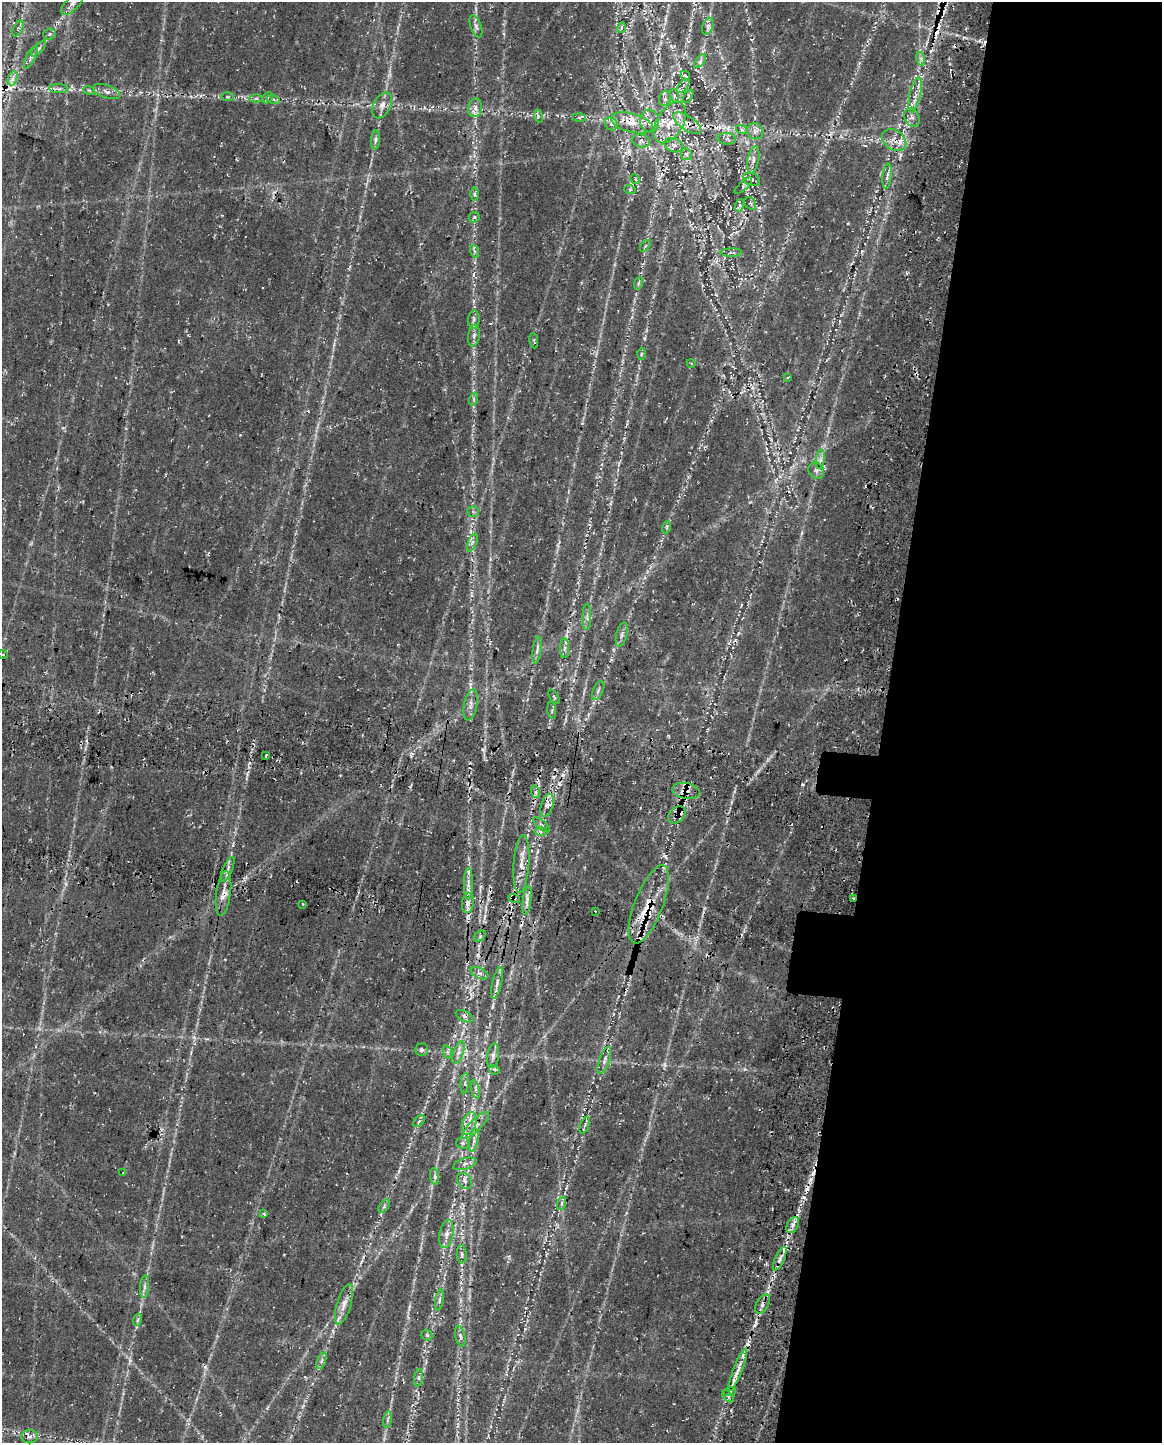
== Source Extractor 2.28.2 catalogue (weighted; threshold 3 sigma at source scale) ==
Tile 8 of 4 x 3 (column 4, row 2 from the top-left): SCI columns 3639-4798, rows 1849-3289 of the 4964 x 5196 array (HDU 1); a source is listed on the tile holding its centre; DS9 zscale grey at full resolution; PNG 1164 x 1445 px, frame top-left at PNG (2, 2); each listed source drawn as its Kron ellipse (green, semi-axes under 4 px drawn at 4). Shown black and unused: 25% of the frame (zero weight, under 3 of 4 exposures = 14% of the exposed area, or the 3 px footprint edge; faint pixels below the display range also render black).
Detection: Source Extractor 2.28.2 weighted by HDU 2 'WHT'; one run over the whole footprint, this tile lists its part. Background 0.0396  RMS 0.0057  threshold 0.0256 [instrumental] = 3 sigma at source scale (4.5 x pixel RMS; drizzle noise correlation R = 1.50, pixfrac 1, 0.0396/0.0396 arcsec/px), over >= 5 px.
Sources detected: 175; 1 too faint to see at this stretch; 18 cosmic-ray / hot-pixel residue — neither listed nor drawn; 18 inside a brighter listed object's ellipse — not listed separately; the other 138 listed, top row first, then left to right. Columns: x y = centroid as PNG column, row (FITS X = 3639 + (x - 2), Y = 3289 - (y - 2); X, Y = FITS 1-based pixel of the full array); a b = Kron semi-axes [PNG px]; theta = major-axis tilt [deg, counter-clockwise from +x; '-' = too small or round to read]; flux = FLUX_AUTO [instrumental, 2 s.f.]
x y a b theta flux
72 4 14 6 44 2.6
476 26 12 5 -69 1.9
708 26 9 5 66 1.7
18 28 8 4 63 1.1
621 28 5 3 - 0.71
50 34 6 5 - 0.96
39 48 10 4 46 1.5
31 57 12 4 63 1.8
921 59 7 4 -73 1.3
700 61 8 4 53 1.4
685 76 5 3 - 0.61
13 78 7 4 71 2
683 86 8 4 52 1.5
59 89 10 4 -1 1.8
89 90 6 3 -19 0.72
107 92 14 6 -18 2.8
915 95 18 5 78 4.3
674 96 7 4 -73 1
688 96 7 4 65 0.91
228 97 6 3 -1 0.75
256 98 6 4 1 0.97
267 98 6 4 46 1.1
273 99 6 3 -18 0.93
665 99 8 5 71 1.4
382 105 14 8 63 3.7
475 108 9 7 79 2.6
538 116 7 4 -73 0.95
579 117 7 4 -2 1
912 117 10 7 -61 2.5
650 121 11 9 -79 5
632 123 21 9 -15 8.5
670 123 23 13 59 13
687 123 16 7 -33 5.2
611 124 7 6 - 1.7
742 130 6 4 -19 0.84
755 131 8 7 - 2.7
727 139 9 5 -4 1.7
375 140 9 4 85 1.5
894 140 13 10 -36 5.4
641 141 9 6 -17 1.6
674 145 10 6 -20 2.5
686 154 6 5 - 1.1
753 160 14 5 78 2.6
887 176 12 4 83 2.2
635 179 5 4 - 0.65
751 180 9 6 -25 2
743 186 11 4 42 1.2
630 190 6 3 -19 0.69
474 194 6 4 -89 1
750 203 7 5 -52 1.2
740 205 6 4 70 1
474 217 6 5 - 0.88
645 246 7 3 54 0.79
474 251 6 4 -71 1.2
731 253 11 4 0 1.5
639 283 6 4 70 1
474 319 9 5 87 1.6
474 336 11 6 82 2.2
534 341 8 2 -82 0.58
642 354 6 4 87 0.88
691 363 4 3 - 0.43
788 377 4 2 - 0.43
474 399 7 4 72 1
820 459 9 4 81 1.9
816 470 8 7 - 2
473 511 5 5 - 1
667 527 6 3 72 0.83
472 542 9 3 69 1.3
587 617 13 4 -90 1.7
622 634 12 5 75 2.1
564 648 10 4 89 1.7
537 650 13 3 82 1.7
3 654 5 4 - 0.85
598 690 10 5 66 1.6
554 697 8 3 -58 0.66
471 705 16 6 79 3.2
552 710 8 3 -85 0.93
266 755 3 3 - 2.1
686 791 14 8 -10 4.2
536 792 6 4 -71 1.3
547 805 12 6 73 3.5
677 815 10 7 41 2.9
542 825 10 3 -40 1.3
541 831 6 4 1 1.3
521 864 29 8 86 7.5
228 869 13 5 67 2.5
468 884 16 4 90 3.1
223 893 22 7 82 5.7
514 898 6 3 -20 0.85
853 898 3 2 - 0.54
527 900 14 4 82 2.8
468 903 10 6 83 2.7
303 904 3 2 - 0.5
649 904 42 14 69 22
595 911 3 2 - 0.38
480 936 6 5 - 0.97
480 973 9 5 -25 1.8
497 983 16 5 78 2.7
464 1016 9 5 -27 1.6
422 1050 6 6 - 1.5
447 1052 7 4 -72 1.2
458 1053 11 5 68 2.6
493 1056 12 6 81 2.3
604 1060 14 5 71 2.5
494 1070 5 4 - 1
465 1083 10 3 85 1.3
475 1089 9 4 -77 1.5
419 1121 7 4 45 1.1
469 1123 12 6 72 4.1
476 1125 18 5 46 3.7
585 1125 9 3 71 1.3
474 1140 12 3 81 1.8
463 1143 6 5 - 1.3
465 1164 12 5 17 2.2
123 1173 3 3 - 0.4
435 1176 8 4 -82 1.3
465 1181 9 6 -51 2.1
562 1203 7 4 71 1
384 1206 7 4 54 1
264 1214 4 4 - 0.5
793 1225 8 5 62 2.1
446 1234 14 7 79 3.6
462 1254 9 5 -86 1.4
780 1259 13 4 65 2.4
144 1287 11 4 86 1.9
439 1300 10 4 79 1.4
344 1304 21 7 73 5.1
763 1304 10 6 59 2.4
137 1320 6 4 70 0.86
427 1335 6 5 - 0.91
460 1336 10 5 -78 1.6
321 1361 9 3 71 1.4
738 1370 23 4 68 5.4
419 1378 9 4 82 1.5
730 1391 6 4 19 1.1
728 1396 7 3 -45 0.87
388 1420 8 4 81 1.3
30 1436 8 7 - 2
Overlapping masked pixels (flux is a lower limit): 18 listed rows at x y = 650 121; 632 123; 670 123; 687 123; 611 124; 894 140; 686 791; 547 805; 677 815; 223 893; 514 898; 853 898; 527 900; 649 904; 585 1125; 793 1225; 763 1304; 738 1370
Unlisted compact peaks at least as high as the median listed source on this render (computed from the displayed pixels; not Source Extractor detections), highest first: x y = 665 856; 130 1360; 767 453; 755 1325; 803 784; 644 338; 525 1329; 738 633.